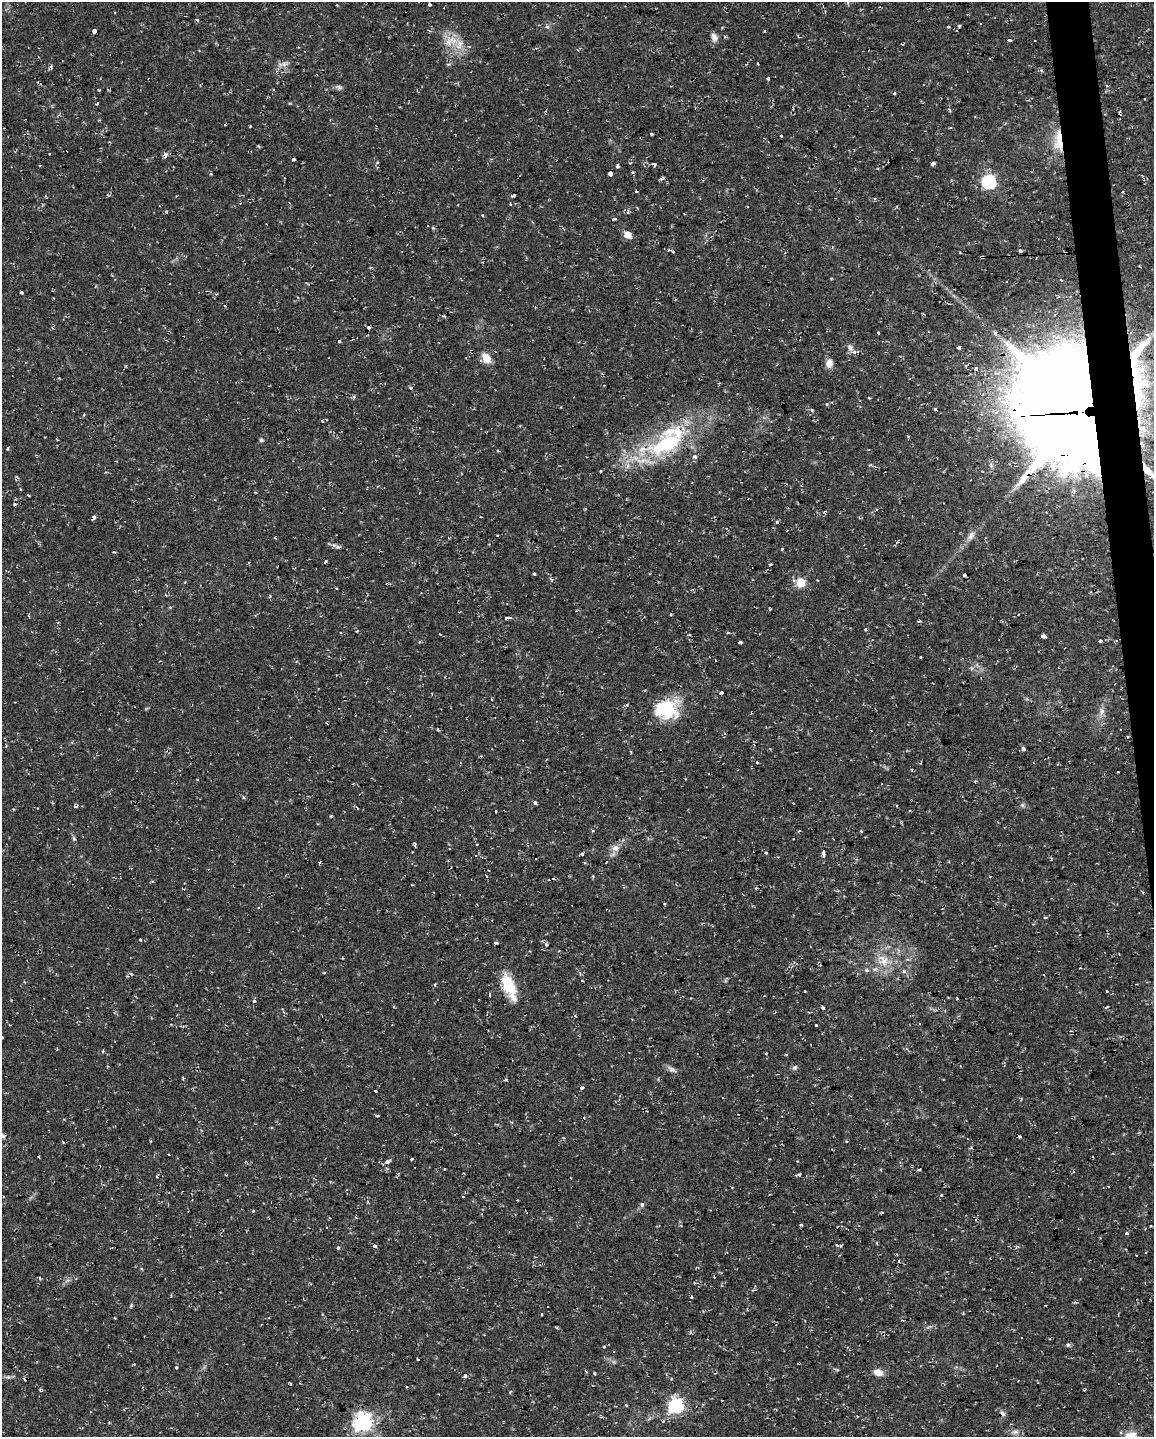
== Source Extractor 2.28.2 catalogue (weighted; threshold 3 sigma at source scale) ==
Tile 6 of 4 x 3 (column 2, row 2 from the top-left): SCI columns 1153-2304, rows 1484-2918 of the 4607 x 4367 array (HDU 1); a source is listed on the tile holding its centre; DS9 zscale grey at full resolution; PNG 1156 x 1439 px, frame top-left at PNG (2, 2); no overlay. Shown black and unused: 2% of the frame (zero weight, under 2 of 3 exposures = <1% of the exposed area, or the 3 px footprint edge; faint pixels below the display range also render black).
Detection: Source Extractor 2.28.2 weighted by HDU 2 'WHT'; one run over the whole footprint, this tile lists its part. Background 0.0286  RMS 0.004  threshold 0.018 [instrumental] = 3 sigma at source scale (4.5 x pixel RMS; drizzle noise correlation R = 1.50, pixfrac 1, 0.0396/0.0396 arcsec/px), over >= 5 px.
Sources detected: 224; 1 too faint to see at this stretch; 31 cosmic-ray / hot-pixel residue — not listed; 7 inside a brighter listed object's ellipse — not listed separately; the other 185 listed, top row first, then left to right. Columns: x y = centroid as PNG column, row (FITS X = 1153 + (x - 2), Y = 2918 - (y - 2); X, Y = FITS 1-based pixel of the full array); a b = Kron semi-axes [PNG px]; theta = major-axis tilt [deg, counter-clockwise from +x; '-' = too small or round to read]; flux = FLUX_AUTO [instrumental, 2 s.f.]
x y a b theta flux
429 4 3 3 - 1.9
337 5 3 2 - 0.35
197 19 4 3 - 1.2
959 26 3 3 - 1.4
948 27 4 2 - 0.39
94 31 3 3 - 7.2
764 31 3 3 - 0.35
714 37 11 7 -68 2
1009 40 4 3 - 5.2
451 41 21 15 18 6.9
902 44 4 2 - 0.39
283 64 15 5 11 1.8
448 64 6 3 -16 0.48
758 64 3 2 - 0.35
768 78 3 3 - 2.1
1107 85 4 4 - 0.51
339 87 9 6 -32 1
894 93 3 3 - 1.1
97 104 3 3 - 0.88
1120 113 5 3 - 0.53
250 126 4 2 - 0.3
651 134 3 3 - 0.68
781 136 3 3 - 1.1
1059 141 31 10 -87 9.9
165 155 7 5 70 1.4
293 159 4 3 - 0.5
932 164 4 4 - 2.7
617 166 4 4 - 1.3
211 174 4 3 - 0.46
610 174 4 3 - 9.3
662 178 5 4 - 1.1
989 182 6 6 - 73
514 196 4 3 - 0.55
510 203 4 2 - 1
628 211 5 3 - 0.63
482 215 3 3 - 0.57
614 219 5 3 - 0.48
433 228 4 4 - 0.5
627 235 6 6 - 5
1020 250 4 3 - 0.82
673 252 3 3 - 2
982 257 4 3 - 0.74
21 292 4 3 - 2.4
225 306 4 2 - 0.31
369 327 4 3 - 2.5
879 333 3 3 - 1.4
995 333 4 4 - 1.9
339 341 3 3 - 1.2
850 348 9 7 -59 1.5
959 348 3 3 - 8.4
486 358 13 9 -58 4.3
829 363 10 8 76 2.8
976 369 4 4 - 0.92
719 383 3 3 - 0.32
411 388 3 3 - 1.4
1136 388 67 17 -78 36
1000 389 9 6 -87 2.3
353 396 3 3 - 1.6
869 398 3 3 - 0.35
812 410 4 4 - 0.59
1078 411 45 35 -63 5600
322 421 4 3 - 0.43
261 440 5 4 - 0.7
666 444 68 28 24 47
8 448 3 3 - 0.65
875 467 6 4 -19 0.71
601 471 4 3 - 0.34
1149 472 34 9 -47 8.9
17 479 5 3 - 0.64
15 504 4 3 - 1.2
788 508 3 2 - 0.29
94 517 6 4 67 1
777 522 3 3 - 1.5
971 536 15 7 57 2.5
898 541 10 2 50 0.54
337 547 8 6 -1 0.95
782 548 3 3 - 1.4
326 562 3 3 - 1.6
770 565 3 3 - 0.72
534 574 5 3 - 0.42
964 575 3 3 - 1.7
552 579 5 3 - 0.58
801 583 5 5 - 19
770 609 4 2 - 0.36
671 614 4 2 - 0.36
507 618 6 3 8 1.7
865 629 3 3 - 0.45
728 632 5 3 - 0.35
440 634 3 2 - 0.77
1044 636 4 3 - 3.6
1100 641 4 3 - 4.2
740 642 4 3 - 2.1
920 657 3 3 - 1.2
721 693 4 3 - 1.5
492 700 3 2 - 0.32
627 705 5 3 - 0.52
666 709 30 23 7 20
1102 712 11 7 -90 2.1
438 730 4 3 - 0.45
1127 737 3 2 - 0.6
1023 749 6 5 - 0.84
757 762 3 3 - 1.3
535 802 4 3 - 1.8
75 806 5 3 - 0.75
896 806 3 2 - 0.3
357 808 4 3 - 0.5
496 811 3 2 - 0.29
331 816 3 3 - 0.6
861 831 4 3 - 0.32
74 838 6 5 - 0.74
415 844 6 3 -86 0.59
476 844 3 3 - 0.71
615 848 10 9 - 2.5
766 853 3 3 - 1.2
823 853 5 3 - 4.9
582 854 5 4 - 0.49
320 862 3 3 - 0.87
486 876 4 3 - 0.46
553 878 3 3 - 0.97
664 904 3 3 - 0.73
140 940 3 3 - 0.39
495 943 6 3 -2 0.57
546 944 5 4 - 0.81
884 961 17 12 38 6.6
867 970 6 5 - 0.73
903 971 6 4 -89 0.62
324 972 4 2 - 0.39
509 987 33 13 -68 13
805 992 3 2 - 0.36
489 994 4 3 - 2
254 1001 3 3 - 1.3
823 1008 5 3 - 0.51
283 1011 6 4 -72 0.56
815 1025 3 3 - 1.9
2 1037 3 3 - 0.91
103 1052 4 3 - 0.41
766 1053 3 2 - 0.32
786 1054 4 3 - 0.34
795 1067 7 6 - 1
672 1069 15 6 -31 1.5
183 1078 5 3 - 0.38
506 1080 5 3 - 0.45
582 1088 3 3 - 1.5
378 1116 3 3 - 1.8
2 1136 8 5 -32 1.1
1020 1136 4 3 - 0.5
1113 1154 4 3 - 0.27
169 1155 3 3 - 4.4
39 1157 4 2 - 0.32
412 1158 3 3 - 1.6
387 1161 5 4 - 1.7
919 1170 4 3 - 3.2
1073 1171 4 2 - 0.31
799 1174 5 4 - 0.56
941 1195 3 3 - 2.1
642 1204 4 4 - 1.8
253 1211 4 3 - 0.42
882 1212 4 3 - 0.41
326 1227 3 2 - 0.58
1126 1233 4 3 - 1.7
837 1246 6 5 - 0.82
338 1248 3 3 - 1.7
68 1280 7 4 18 0.84
755 1286 3 3 - 0.35
691 1297 3 3 - 0.72
131 1306 5 4 - 0.46
115 1318 3 2 - 0.42
557 1328 4 3 - 0.44
1068 1345 6 5 - 0.69
604 1346 3 3 - 1.6
417 1359 3 3 - 4.7
176 1367 3 3 - 0.82
878 1372 10 8 -15 3.4
594 1373 4 3 - 0.38
465 1376 5 5 - 1
8 1377 6 5 - 0.77
24 1379 4 3 - 0.84
290 1383 3 2 - 0.56
407 1387 3 2 - 0.47
626 1406 3 3 - 0.7
675 1406 6 6 - 80
1002 1413 9 6 -57 1.4
663 1421 4 4 - 0.47
363 1422 7 7 - 160
1015 1432 8 7 - 1.5
Overlapping masked pixels (flux is a lower limit): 13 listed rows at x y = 1120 113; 1059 141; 165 155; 982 257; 1136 388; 1078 411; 666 444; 1149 472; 17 479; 507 618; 1127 737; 1002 1413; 363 1422
Isophote crosses this tile's border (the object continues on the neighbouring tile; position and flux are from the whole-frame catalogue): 3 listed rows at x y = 1149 472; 2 1037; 2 1136